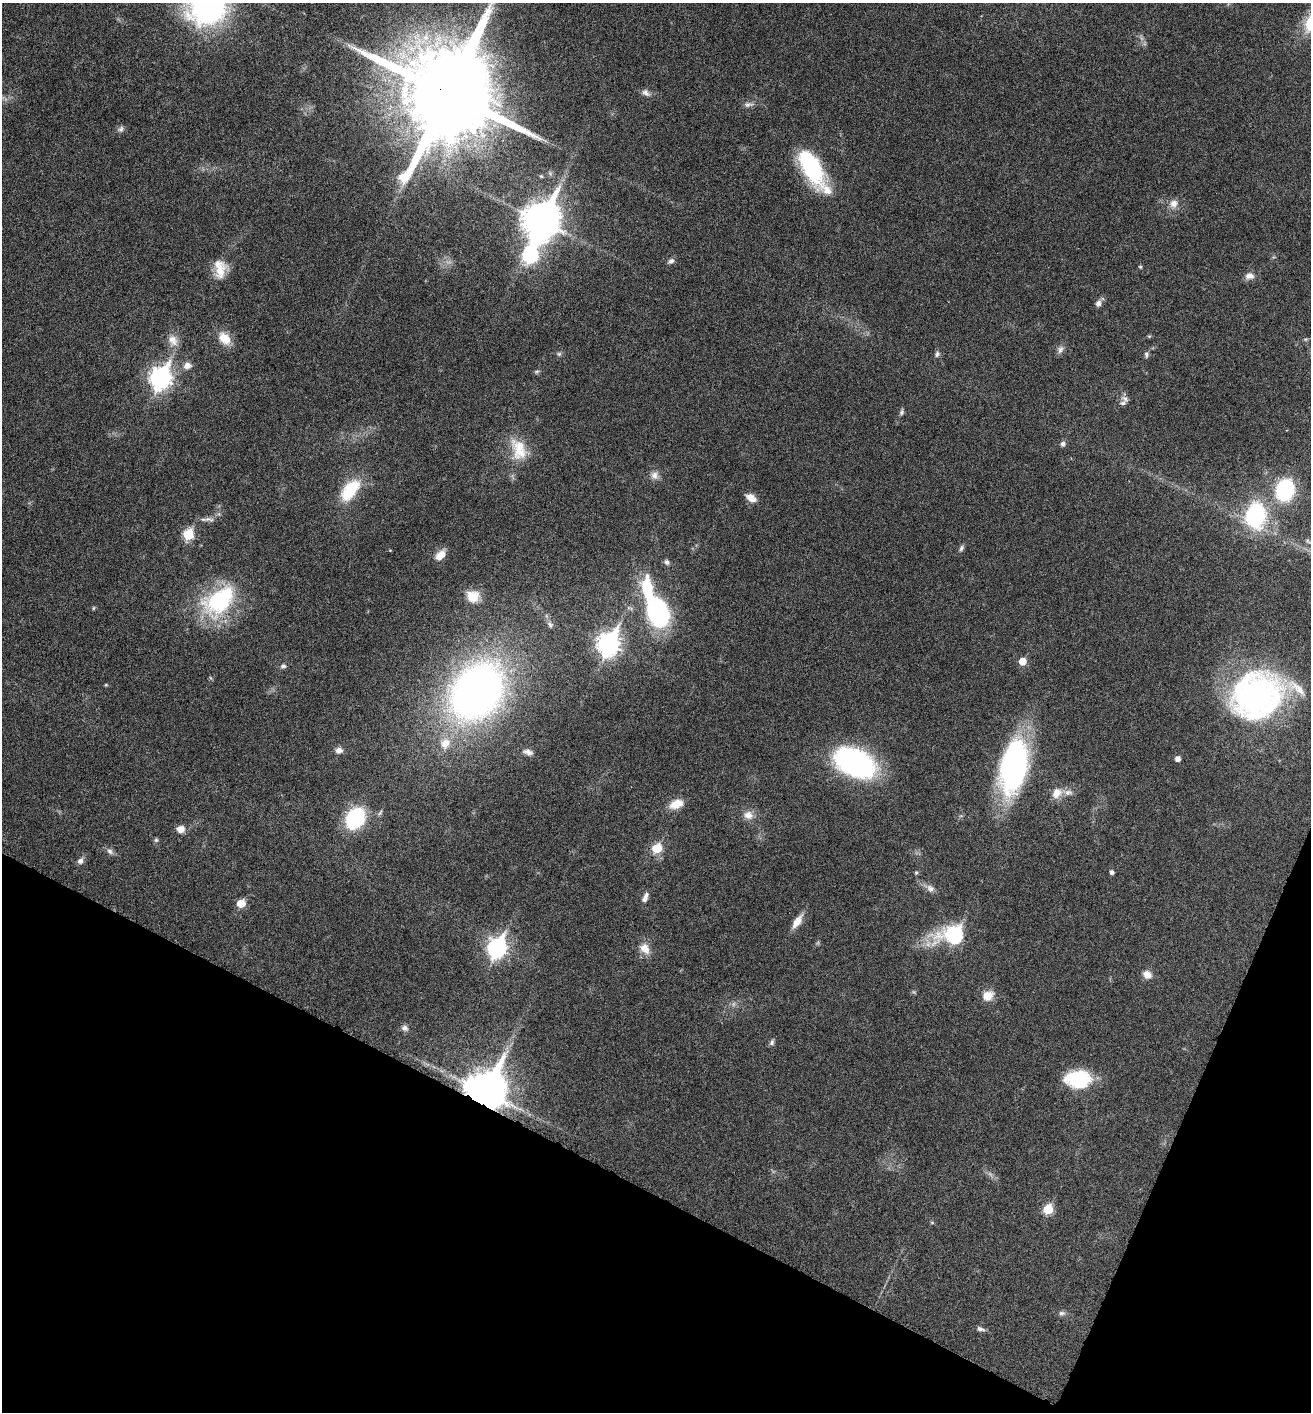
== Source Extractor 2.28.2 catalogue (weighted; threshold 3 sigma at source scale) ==
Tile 15 of 4 x 4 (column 3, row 4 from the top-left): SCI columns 2767-4075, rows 13-1422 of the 5668 x 5660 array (HDU 1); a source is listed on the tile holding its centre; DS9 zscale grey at full resolution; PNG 1313 x 1414 px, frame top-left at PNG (2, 3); no overlay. Shown black and unused: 20% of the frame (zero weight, under 5 of 9 exposures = <1% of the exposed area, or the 3 px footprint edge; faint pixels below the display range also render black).
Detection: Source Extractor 2.28.2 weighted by HDU 2 'WHT'; one run over the whole footprint, this tile lists its part. Background 0.027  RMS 0.0026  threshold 0.0105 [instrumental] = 3 sigma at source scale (4.09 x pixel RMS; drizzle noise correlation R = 1.36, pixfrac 0.8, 0.05/0.05 arcsec/px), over >= 5 px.
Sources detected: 91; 1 too faint to see at this stretch — not listed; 4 inside a brighter listed object's ellipse — not listed separately; the other 86 listed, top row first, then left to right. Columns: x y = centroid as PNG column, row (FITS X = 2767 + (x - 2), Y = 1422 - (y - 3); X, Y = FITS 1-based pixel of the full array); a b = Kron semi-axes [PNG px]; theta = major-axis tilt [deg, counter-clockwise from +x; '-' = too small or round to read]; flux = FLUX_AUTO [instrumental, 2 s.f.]
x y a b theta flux
208 7 39 34 27 56
448 93 25 24 - 6300
646 93 12 7 -38 1
748 105 14 6 11 0.96
121 129 9 7 58 0.72
811 167 41 18 -61 22
1174 204 12 10 58 1.8
541 221 14 11 64 570
530 255 10 8 69 39
671 261 9 6 23 0.75
1140 267 5 4 - 0.28
220 269 25 15 -88 4.5
1249 276 12 9 4 1.5
1098 303 8 7 - 1.1
1149 336 5 5 - 0.28
224 338 18 12 -48 3.9
1305 339 6 4 -17 0.33
173 340 16 11 -53 2.5
1060 350 11 7 66 0.97
559 354 6 5 - 0.42
937 354 8 6 72 0.69
1146 354 8 5 -89 0.6
187 366 10 8 15 1.6
537 371 6 4 19 0.37
160 378 10 8 63 130
1125 399 11 6 -31 0.9
902 412 9 5 70 0.54
1063 444 6 5 - 0.79
519 449 32 19 -72 6.8
654 475 11 10 - 1.5
350 490 30 15 51 9.9
1285 490 17 14 73 22
751 498 12 7 -30 2.2
1255 515 28 21 86 23
209 519 16 5 -5 1.1
188 534 6 6 - 12
961 548 9 6 65 0.64
440 555 14 9 47 2.6
667 562 7 6 - 0.78
647 588 27 12 -81 11
472 596 15 13 -14 3.9
219 601 49 31 40 23
93 608 6 4 88 0.26
658 613 27 18 -74 36
550 625 8 6 -51 0.61
608 644 10 8 63 150
1022 661 5 5 - 3.9
283 666 8 6 16 0.64
106 685 5 3 - 0.23
477 691 52 40 54 130
1257 695 55 47 33 68
445 743 16 13 56 3.3
339 750 9 8 - 1.1
528 752 13 7 -15 1.1
1178 759 5 4 - 1.2
856 762 36 22 -26 52
1014 766 50 23 80 62
1057 793 15 12 59 2.6
676 804 17 10 21 3.3
748 815 12 11 - 2.1
355 818 17 13 55 22
181 829 9 8 - 1.8
156 840 5 5 - 0.43
657 848 6 5 - 9.9
110 851 9 6 -45 0.85
80 861 8 7 - 0.95
1112 872 5 4 - 0.74
916 873 5 4 - 0.29
930 888 12 9 -40 1.3
645 897 12 6 66 1.2
241 903 6 5 - 5.9
797 922 18 8 56 2.7
954 935 13 9 6 40
497 948 9 8 - 92
645 948 16 12 -53 2.7
1147 975 10 8 -37 2
914 992 6 4 -43 0.34
988 996 11 9 27 3.4
405 1028 8 7 - 0.81
772 1042 8 5 63 0.59
1078 1080 26 18 -4 14
485 1092 13 11 55 790
1048 1209 6 5 - 9.2
932 1222 6 4 -1 0.26
1062 1313 10 6 -6 0.72
980 1329 9 6 -19 0.87
Overlapping masked pixels (flux is a lower limit): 2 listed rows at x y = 448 93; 485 1092
Isophote crosses this tile's border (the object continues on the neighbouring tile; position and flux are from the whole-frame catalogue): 2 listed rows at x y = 208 7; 448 93